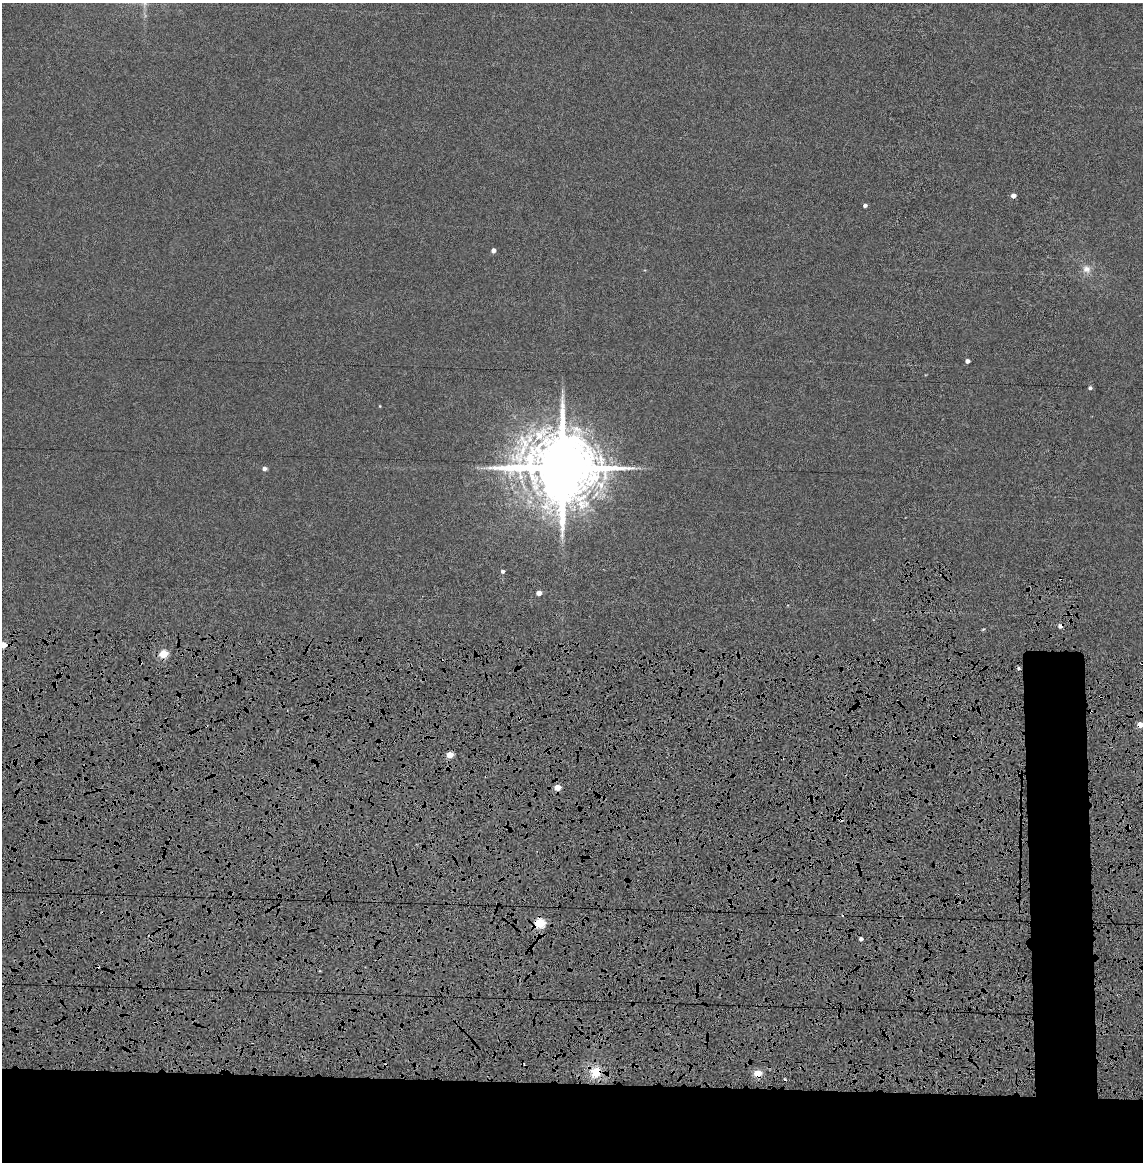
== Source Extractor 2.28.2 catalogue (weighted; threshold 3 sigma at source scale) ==
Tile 14 of 4 x 4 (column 2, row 4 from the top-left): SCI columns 1280-2420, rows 97-1256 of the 4856 x 4834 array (HDU 1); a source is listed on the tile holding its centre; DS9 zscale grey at full resolution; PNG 1145 x 1164 px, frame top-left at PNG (2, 3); no overlay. Shown black and unused: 11% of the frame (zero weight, under 4 of 8 exposures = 14% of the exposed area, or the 3 px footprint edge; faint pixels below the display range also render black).
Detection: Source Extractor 2.28.2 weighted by HDU 2 'WHT'; one run over the whole footprint, this tile lists its part. Background 0.00199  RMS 0.0021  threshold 0.00844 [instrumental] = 3 sigma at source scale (4.09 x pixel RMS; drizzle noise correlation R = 1.36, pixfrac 0.8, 0.05/0.05 arcsec/px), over >= 5 px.
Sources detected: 27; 5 cosmic-ray / hot-pixel residue — not listed; the other 22 listed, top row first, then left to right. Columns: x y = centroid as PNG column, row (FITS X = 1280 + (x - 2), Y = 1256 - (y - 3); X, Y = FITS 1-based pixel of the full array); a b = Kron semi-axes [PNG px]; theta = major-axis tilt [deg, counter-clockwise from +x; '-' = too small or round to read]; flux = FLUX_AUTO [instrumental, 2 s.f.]
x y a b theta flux
1013 195 4 4 - 1.1
865 205 4 3 - 0.51
493 250 4 4 - 0.77
1086 269 12 10 -50 1.3
967 361 4 4 - 0.72
1090 388 4 4 - 0.41
380 406 4 3 - 0.12
562 468 20 18 -8 2200
264 469 5 4 - 0.64
502 571 4 4 - 0.42
539 593 4 4 - 1.2
3 645 5 4 - 2.6
163 654 5 5 - 7.1
1019 668 4 4 - 0.27
1140 725 4 4 - 1.8
450 755 5 4 - 2.8
557 787 4 4 - 2.8
841 819 7 4 -44 0.44
540 923 5 5 - 12
861 939 4 3 - 0.54
595 1072 15 12 70 3.1
757 1073 5 4 - 4.8
Overlapping masked pixels (flux is a lower limit): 6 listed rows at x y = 3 645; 1140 725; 841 819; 540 923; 595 1072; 757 1073
Isophote crosses this tile's border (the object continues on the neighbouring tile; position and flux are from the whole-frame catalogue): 2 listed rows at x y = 3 645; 1140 725